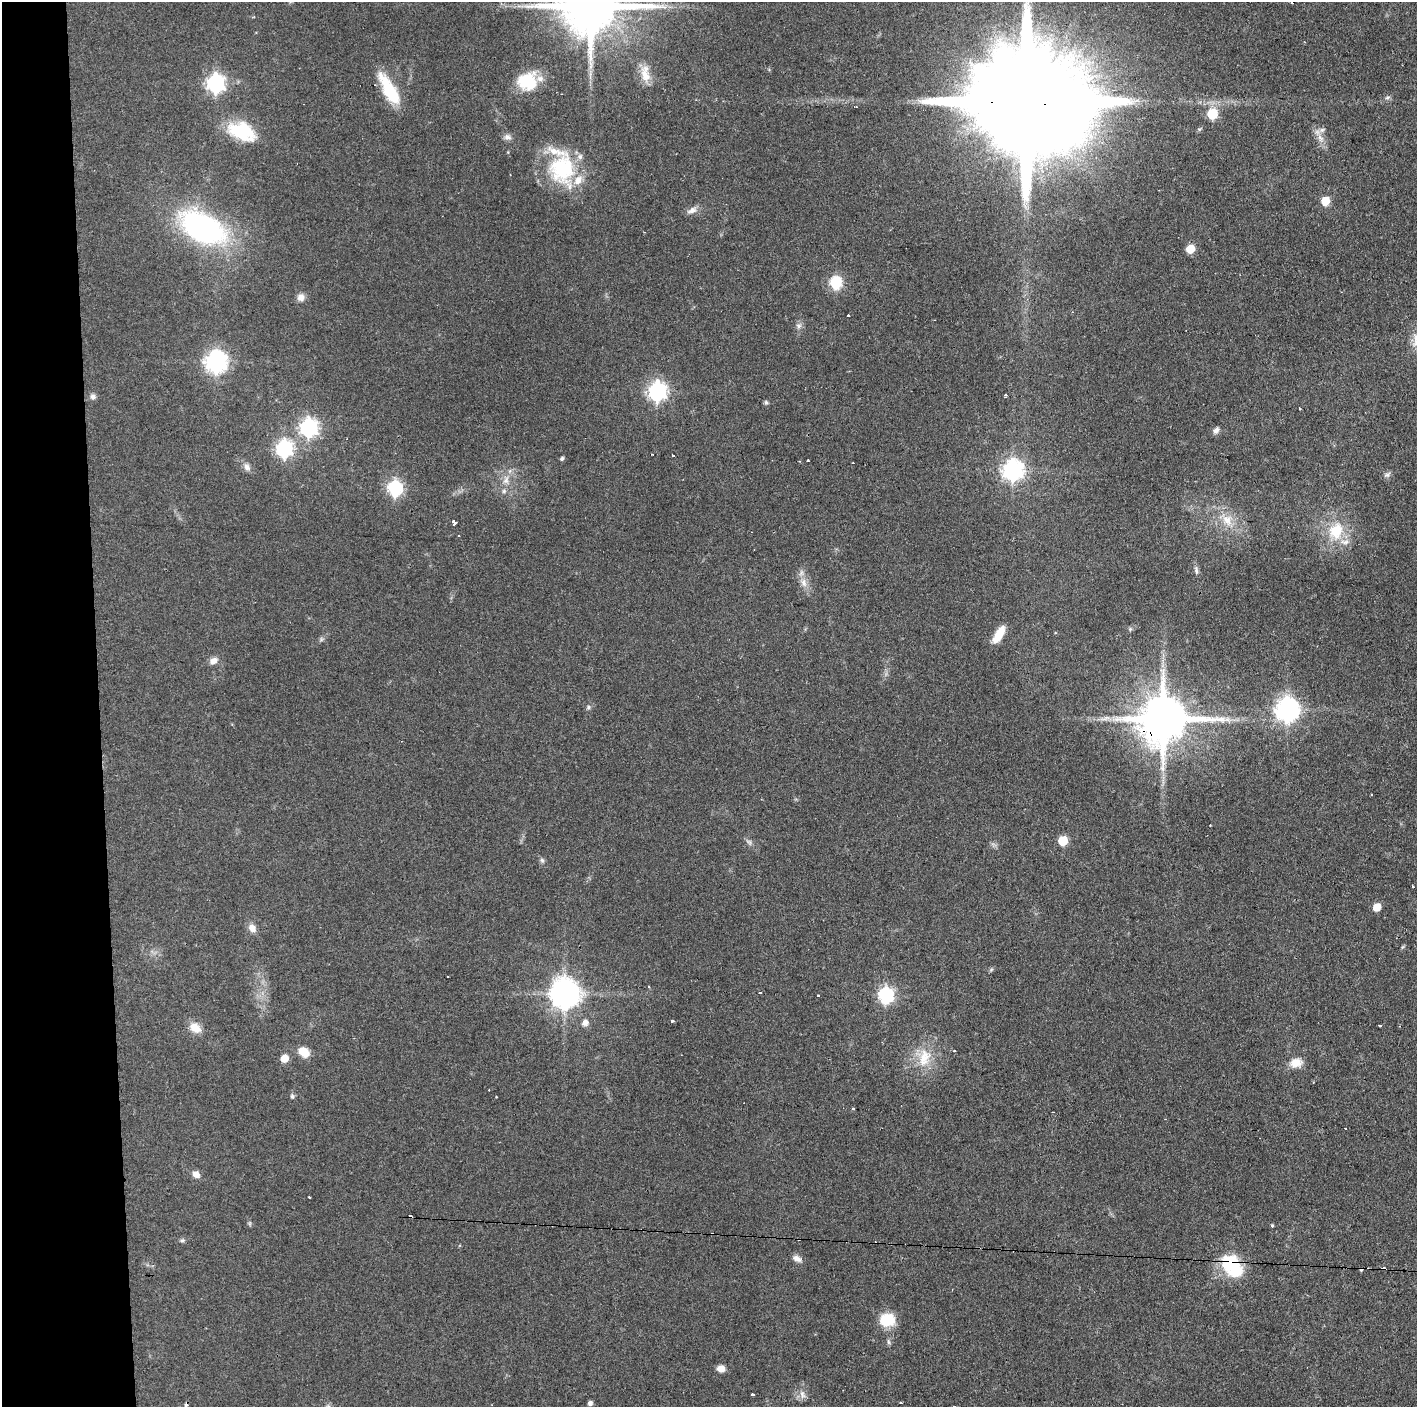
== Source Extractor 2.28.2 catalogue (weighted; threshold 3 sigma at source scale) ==
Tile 4 of 3 x 3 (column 1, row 2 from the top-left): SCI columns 3-1417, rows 1407-2811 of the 4251 x 4217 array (HDU 1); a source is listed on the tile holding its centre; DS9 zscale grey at full resolution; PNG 1419 x 1409 px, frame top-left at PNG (2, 2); no overlay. Shown black and unused: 7% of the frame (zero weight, under 2 of 3 exposures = <1% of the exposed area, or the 3 px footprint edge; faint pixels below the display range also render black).
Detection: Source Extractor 2.28.2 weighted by HDU 2 'WHT'; one run over the whole footprint, this tile lists its part. Background 0.0909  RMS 0.0064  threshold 0.0287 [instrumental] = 3 sigma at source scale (4.5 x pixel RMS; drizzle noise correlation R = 1.50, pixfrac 1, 0.05/0.05 arcsec/px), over >= 5 px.
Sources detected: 103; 9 cosmic-ray / hot-pixel residue — not listed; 9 inside a brighter listed object's ellipse — not listed separately; the other 85 listed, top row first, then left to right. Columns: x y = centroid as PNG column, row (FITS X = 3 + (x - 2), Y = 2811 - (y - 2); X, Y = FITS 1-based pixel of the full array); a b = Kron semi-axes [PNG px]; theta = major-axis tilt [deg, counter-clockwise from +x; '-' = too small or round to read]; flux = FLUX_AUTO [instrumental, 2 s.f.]
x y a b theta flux
1292 3 3 2 - 0.74
591 6 17 14 2 4900
645 75 21 12 -67 9.5
525 81 29 18 45 21
215 83 7 7 - 230
391 93 39 13 -58 26
1387 97 8 4 9 1.2
1024 101 44 23 -2 37000
856 107 3 2 - 0.88
1212 114 6 6 - 47
242 131 33 19 -22 32
507 137 10 8 -21 2.7
1320 138 12 7 -60 4.7
562 168 41 32 -78 52
1325 201 6 5 - 20
692 210 15 8 24 3.8
202 228 39 21 -28 190
1190 249 6 5 - 18
836 283 6 6 - 73
301 297 9 9 - 3.9
848 316 3 3 - 1.3
798 326 7 7 - 2.1
216 362 8 8 - 420
657 391 8 7 - 260
1005 395 3 3 - 1.3
93 396 8 7 - 2.3
766 402 7 5 -88 1.1
308 428 7 7 - 230
1216 430 9 6 52 2.5
284 449 7 7 - 180
673 455 3 3 - 1.5
562 458 5 4 - 1.3
808 461 3 3 - 1.3
247 467 11 7 -66 3.2
1013 470 8 8 - 310
1387 475 8 6 9 1.9
506 480 13 8 66 5.2
395 488 7 7 - 130
1227 520 20 13 -55 12
454 522 4 3 - 8.1
1336 531 23 18 66 23
1196 570 12 5 -83 2
804 583 13 8 -81 5.2
1130 629 5 5 - 1
999 634 19 8 60 12
213 661 11 8 28 3.8
588 707 6 5 - 1.2
1287 710 9 8 - 510
1163 719 15 13 13 3600
1210 825 2 2 - 0.65
1063 841 6 6 - 26
749 842 10 6 -45 1.9
542 860 6 5 - 1.4
1377 907 6 5 - 14
252 928 10 8 -53 4.7
991 970 6 4 45 0.96
649 987 3 3 - 0.69
760 993 3 3 - 1.3
565 994 9 9 - 1000
886 995 7 6 - 160
818 996 3 3 - 1.6
672 1021 4 4 - 0.73
585 1023 7 6 - 3.7
195 1027 15 11 -49 7.8
954 1051 4 3 - 0.6
304 1052 11 8 -34 11
924 1057 27 20 -89 20
284 1058 6 5 - 11
1296 1063 16 11 9 7.7
292 1096 7 5 -67 1.4
853 1109 3 3 - 4.4
1053 1112 3 2 - 0.67
196 1174 9 7 -35 4.4
309 1197 3 2 - 0.88
250 1223 6 4 71 0.88
1272 1225 4 4 - 0.71
182 1240 7 5 21 1.2
797 1259 13 7 -27 3.3
1232 1266 32 22 -54 33
887 1320 17 13 4 19
888 1342 7 4 -88 1.2
721 1368 8 7 - 5.1
802 1394 12 7 -73 3.4
753 1395 3 3 - 3.4
590 1403 5 5 - 2.1
Overlapping masked pixels (flux is a lower limit): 3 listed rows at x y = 1024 101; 1163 719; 1232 1266
Isophote crosses this tile's border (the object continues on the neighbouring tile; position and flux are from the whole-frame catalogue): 3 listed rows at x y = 1292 3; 591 6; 1024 101